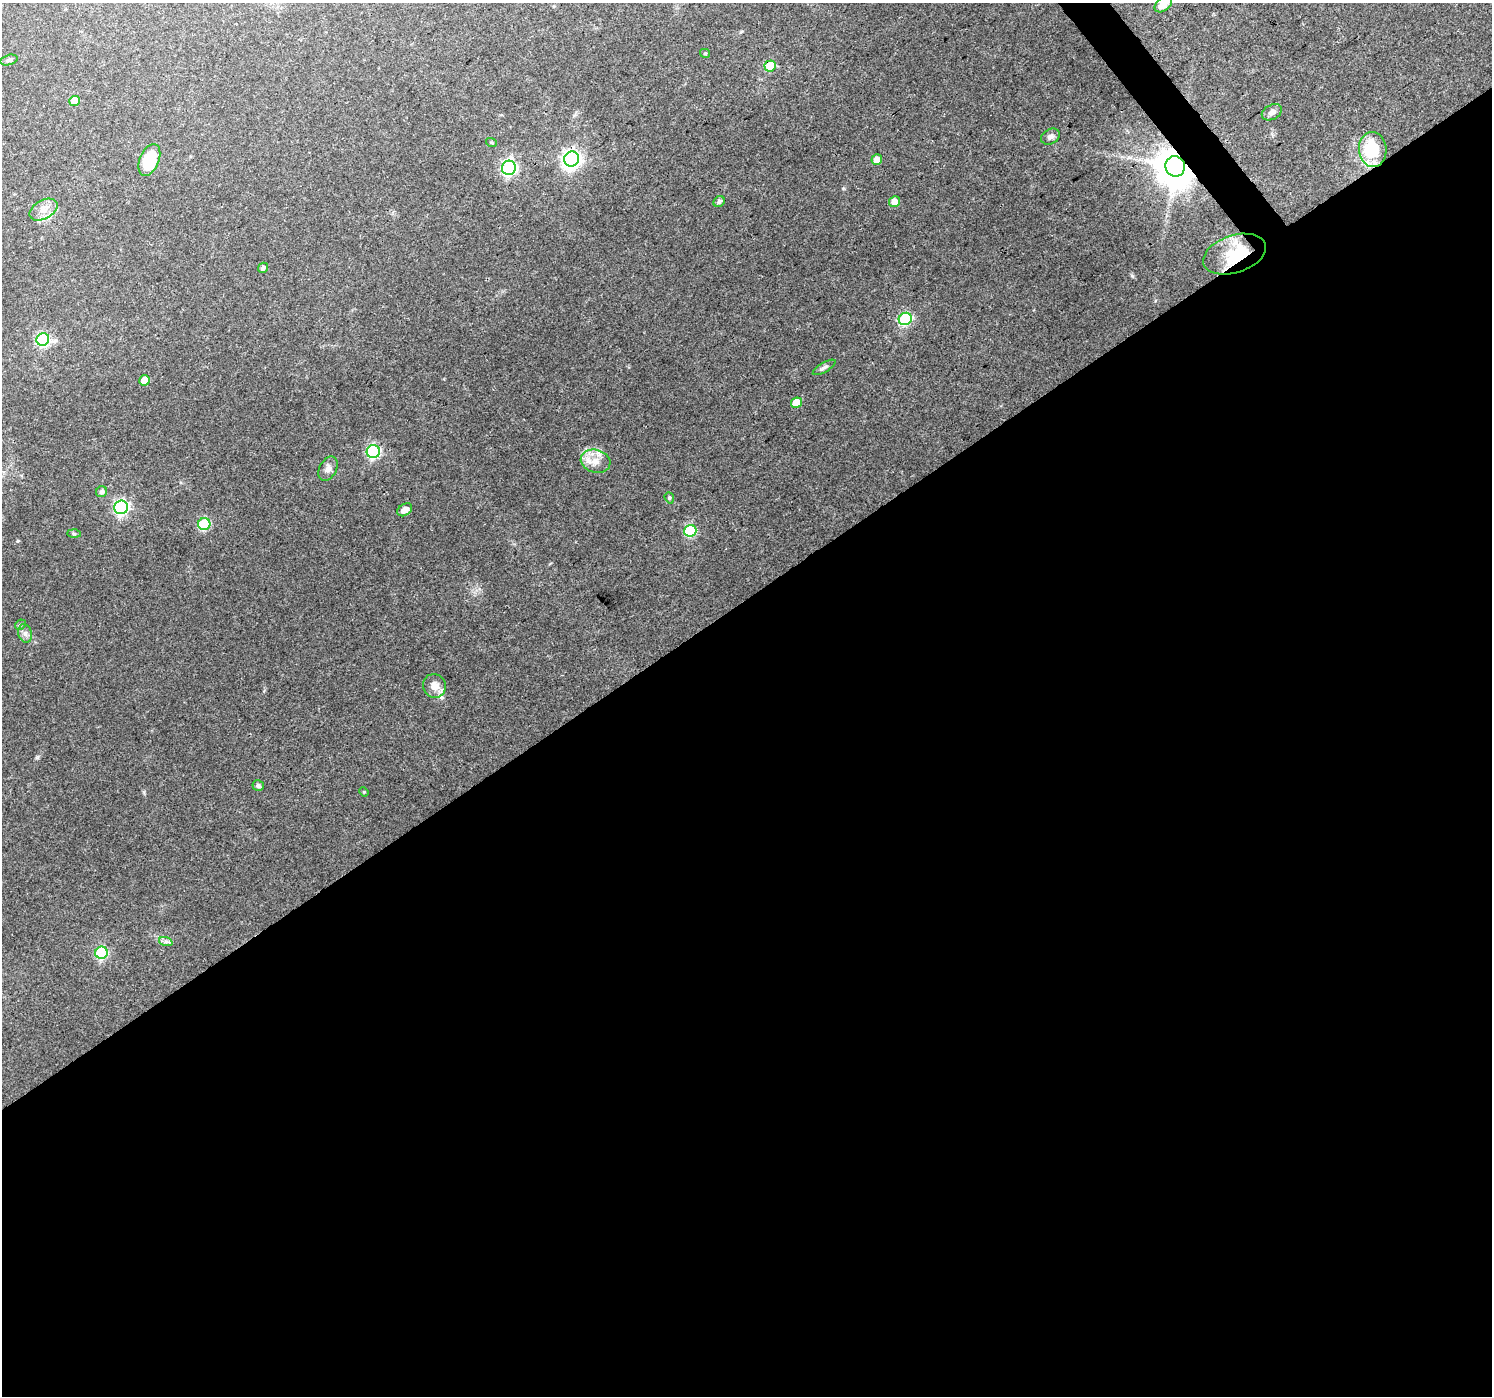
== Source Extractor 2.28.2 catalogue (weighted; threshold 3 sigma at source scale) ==
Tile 15 of 4 x 4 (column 3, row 4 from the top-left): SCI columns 2985-4474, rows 196-1589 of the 5964 x 5900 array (HDU 1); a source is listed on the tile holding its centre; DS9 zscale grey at full resolution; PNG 1494 x 1398 px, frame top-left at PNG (2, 3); each listed source drawn as its Kron ellipse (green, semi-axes under 4 px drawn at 4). Shown black and unused: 58% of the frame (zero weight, under 3 of 4 exposures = <1% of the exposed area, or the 3 px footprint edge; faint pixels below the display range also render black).
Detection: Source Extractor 2.28.2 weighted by HDU 2 'WHT'; one run over the whole footprint, this tile lists its part. Background 0.0882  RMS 0.0054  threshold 0.0245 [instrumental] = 3 sigma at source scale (4.5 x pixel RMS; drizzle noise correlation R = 1.50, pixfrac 1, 0.0396/0.0396 arcsec/px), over >= 5 px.
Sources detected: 43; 1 inside a brighter object's white glare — neither listed nor drawn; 1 inside a brighter listed object's ellipse — not listed separately; the other 41 listed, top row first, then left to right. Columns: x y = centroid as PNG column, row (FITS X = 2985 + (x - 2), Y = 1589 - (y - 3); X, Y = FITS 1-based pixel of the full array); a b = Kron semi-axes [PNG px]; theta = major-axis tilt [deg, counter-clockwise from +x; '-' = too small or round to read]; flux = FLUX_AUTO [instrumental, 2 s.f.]
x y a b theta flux
1163 5 9 6 37 5
705 53 5 4 - 0.67
9 60 9 5 15 1.2
770 66 6 5 - 18
74 101 5 5 - 7.7
1272 112 11 7 28 2.4
1050 137 10 7 29 2.4
491 142 5 3 - 0.57
1373 150 17 14 -85 26
572 159 8 7 - 250
149 160 17 9 67 21
877 160 5 5 - 4.9
1175 166 10 9 - 1900
509 168 7 7 - 100
719 202 6 5 - 1.7
895 202 5 5 - 4.6
44 210 15 9 29 5.4
1234 254 32 18 18 21
263 268 5 4 - 1.8
905 319 6 6 - 54
43 339 6 6 - 62
824 367 13 4 30 1.6
145 380 5 5 - 8.2
797 403 5 5 - 10
373 451 6 6 - 75
595 461 15 11 -15 6.6
328 469 13 8 63 3.2
102 492 5 5 - 2
669 498 6 4 -71 0.73
121 507 7 6 - 120
405 510 8 5 33 3.5
204 524 6 6 - 36
690 531 6 6 - 37
74 534 6 4 -2 0.84
20 625 6 4 44 0.81
25 633 9 7 -75 2.2
434 686 12 11 - 5.2
258 786 5 5 - 1.6
364 792 5 4 - 0.53
166 942 7 4 -18 1.3
101 953 6 6 - 46
Overlapping masked pixels (flux is a lower limit): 4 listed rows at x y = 770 66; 1373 150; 1175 166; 1234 254
Isophote crosses this tile's border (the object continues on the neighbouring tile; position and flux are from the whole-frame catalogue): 1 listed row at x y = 1163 5
Unlisted compact peaks at least as high as the median listed source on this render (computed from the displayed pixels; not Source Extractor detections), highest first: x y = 1132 276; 37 758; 18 541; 843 188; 144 792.